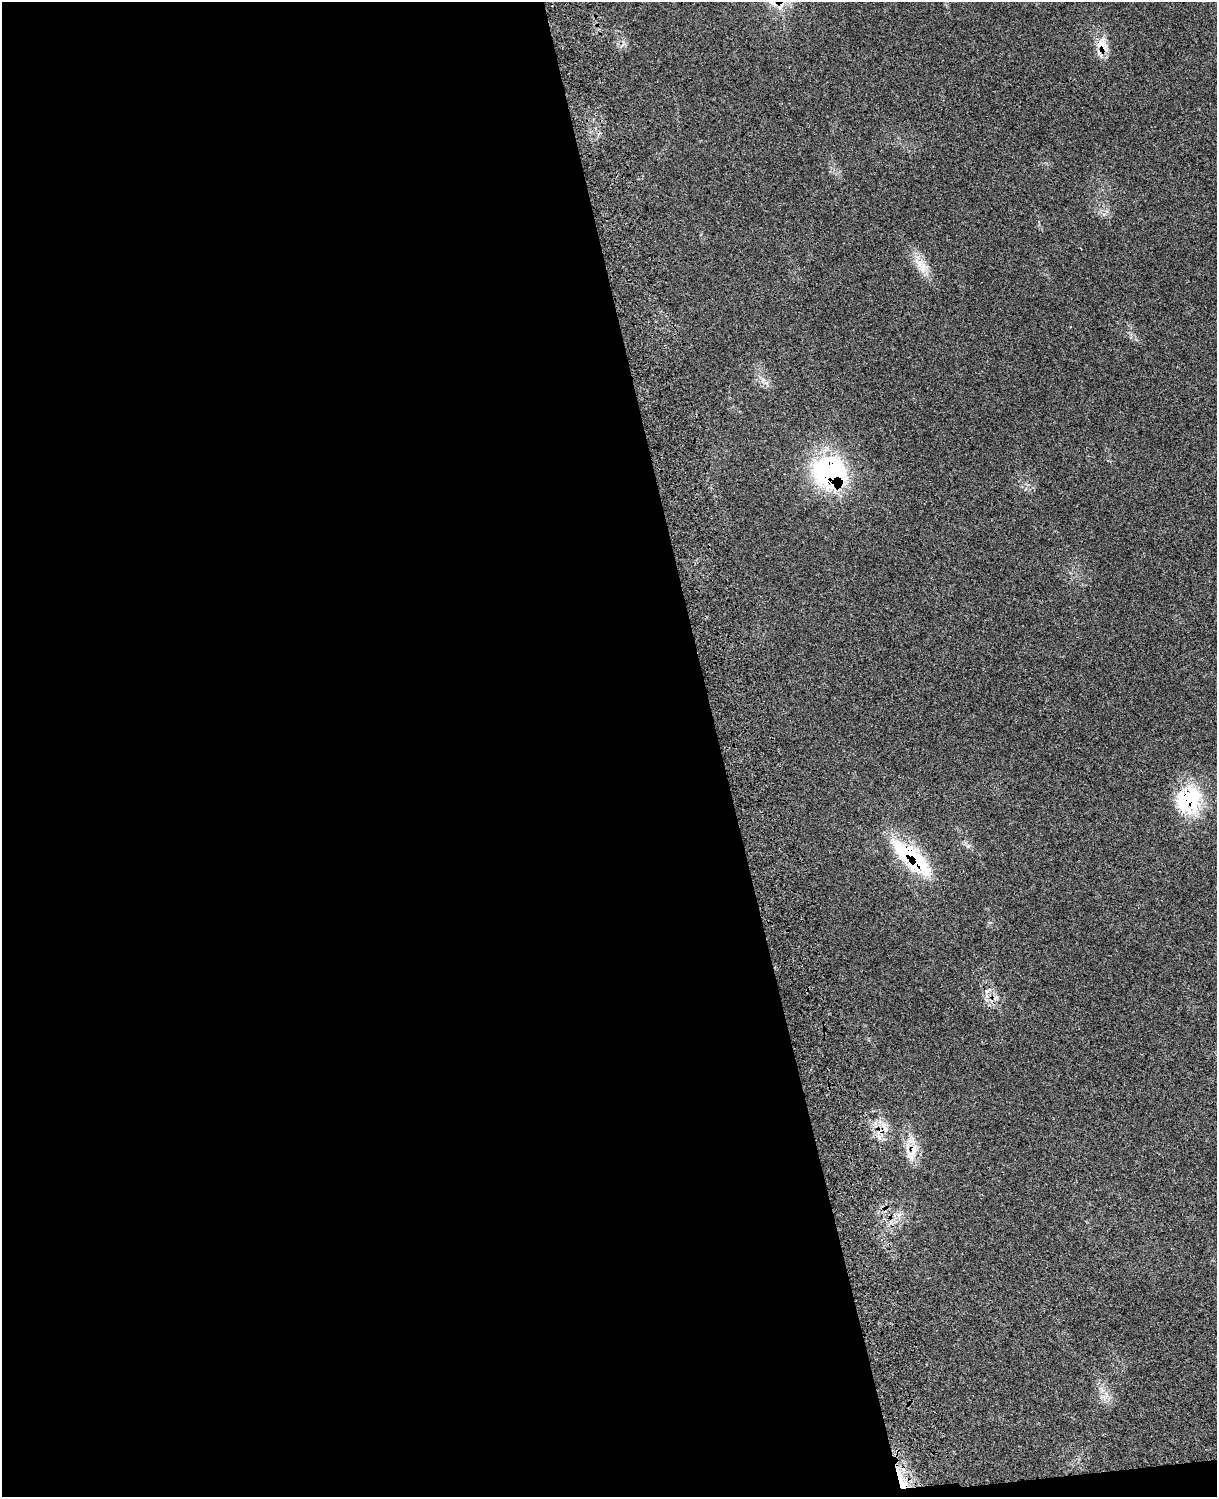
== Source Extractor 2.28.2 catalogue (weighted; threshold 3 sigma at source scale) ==
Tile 9 of 4 x 3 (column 1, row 3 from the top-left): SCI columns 119-1333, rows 279-1773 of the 5091 x 4932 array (HDU 1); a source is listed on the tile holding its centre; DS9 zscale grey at full resolution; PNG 1219 x 1499 px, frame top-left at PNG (2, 2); no overlay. Shown black and unused: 60% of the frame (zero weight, under 3 of 4 exposures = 6% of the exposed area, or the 3 px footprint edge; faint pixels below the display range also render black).
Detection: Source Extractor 2.28.2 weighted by HDU 2 'WHT'; one run over the whole footprint, this tile lists its part. Background 0.0814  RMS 0.0059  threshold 0.0266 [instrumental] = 3 sigma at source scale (4.5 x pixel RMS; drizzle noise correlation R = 1.50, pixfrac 1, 0.05/0.05 arcsec/px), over >= 5 px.
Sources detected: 14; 1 inside a brighter listed object's ellipse — not listed separately; the other 13 listed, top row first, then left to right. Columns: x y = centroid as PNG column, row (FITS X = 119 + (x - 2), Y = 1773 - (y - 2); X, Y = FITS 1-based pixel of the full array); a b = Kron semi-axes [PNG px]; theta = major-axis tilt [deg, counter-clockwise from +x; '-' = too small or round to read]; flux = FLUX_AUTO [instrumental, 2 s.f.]
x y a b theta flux
1099 44 25 9 51 6.7
918 262 23 13 -59 9.2
830 472 40 36 -24 81
1189 800 36 31 77 39
911 857 59 20 -41 50
996 998 8 5 32 1.8
885 1128 19 7 -53 5
879 1137 10 5 -55 2.4
913 1150 24 13 52 9.6
899 1214 7 4 19 1.8
1106 1396 9 5 90 2.3
1102 1397 7 4 35 1.5
901 1480 36 8 -69 12
Overlapping masked pixels (flux is a lower limit): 9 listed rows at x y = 1099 44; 830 472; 1189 800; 911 857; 996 998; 885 1128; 879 1137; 913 1150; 901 1480
Unlisted compact peaks at least as high as the median listed source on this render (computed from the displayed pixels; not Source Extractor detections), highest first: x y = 763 380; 990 923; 1026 488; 621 46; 1104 214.